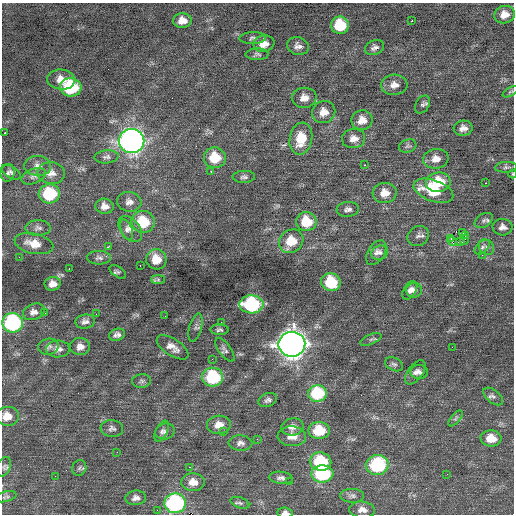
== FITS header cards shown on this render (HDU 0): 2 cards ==
NAXIS1  =                  512 / Axis length
NAXIS2  =                  512 / Axis length

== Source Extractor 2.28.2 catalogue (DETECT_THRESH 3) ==
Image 512 x 512 px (HDU 0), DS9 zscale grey, 1 PNG px = 1 image px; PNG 516 x 516 px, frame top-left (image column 1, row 512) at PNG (2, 3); each listed source drawn as its Kron ellipse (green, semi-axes under 4 px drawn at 4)
Background 0.0847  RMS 0.73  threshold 2.2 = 3 sigma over >= 5 px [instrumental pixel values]
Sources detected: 139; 1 with non-positive FLUX_AUTO (blend fragments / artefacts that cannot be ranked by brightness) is neither listed nor drawn; the other 138 listed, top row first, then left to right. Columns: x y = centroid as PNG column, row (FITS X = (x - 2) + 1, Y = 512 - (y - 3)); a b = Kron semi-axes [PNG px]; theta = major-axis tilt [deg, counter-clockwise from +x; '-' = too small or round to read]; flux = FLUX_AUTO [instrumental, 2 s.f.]
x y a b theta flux
505 15 10 8 15 490
182 21 9 7 3 460
412 21 2 2 - 550
340 25 9 8 - 1900
253 38 13 6 2 150
264 44 10 8 11 500
298 46 11 8 -17 250
374 47 10 7 23 190
257 54 11 6 1 140
61 80 14 10 -5 620
394 85 13 10 4 390
71 87 10 9 - 3200
511 92 9 4 29 75
304 98 12 10 7 400
422 105 9 6 60 130
324 112 12 11 - 510
362 120 10 10 - 490
463 128 9 7 4 290
5 133 3 2 - 470
301 139 16 11 79 1200
354 139 11 9 7 400
132 141 13 12 - 26000
408 146 9 6 18 120
107 157 12 6 5 170
215 158 11 10 - 1400
436 159 13 10 8 440
365 165 3 2 - 120
38 166 13 10 -3 340
506 167 11 5 3 140
211 171 3 2 - 290
11 172 11 5 -32 150
8 173 9 7 78 150
51 173 13 11 -5 390
512 174 4 3 - 38
33 176 13 7 21 220
244 177 11 6 3 160
438 182 12 9 6 1600
485 183 3 2 - 180
433 191 21 10 -20 1800
385 193 12 10 4 560
49 194 10 9 - 2700
129 202 12 10 -10 300
105 206 9 7 -9 320
348 209 11 7 5 200
484 220 10 6 31 150
143 222 12 11 - 1700
306 222 10 9 - 1400
502 227 10 8 -2 260
38 228 12 8 1 210
130 229 15 9 -51 340
127 230 11 5 -69 160
462 232 2 2 - 28
465 235 2 2 - 190
418 236 11 9 37 220
451 238 2 2 - 840
464 240 5 2 - 88
291 241 13 11 39 1200
452 241 4 3 - 61
460 242 4 2 - 77
34 244 20 10 -12 720
108 247 4 3 - 300
482 247 9 5 43 120
486 247 8 7 - 150
376 253 13 8 57 260
380 253 8 7 - 190
482 255 3 3 - 35
19 257 2 2 - 120
99 258 12 7 -2 170
156 259 10 10 - 790
140 265 3 2 - 200
69 269 2 2 - 450
118 272 9 5 -35 110
158 280 7 4 0 89
331 282 9 9 - 2100
53 284 8 7 - 320
410 290 10 6 59 230
414 290 8 7 - 220
251 304 12 9 -2 5200
34 312 11 8 20 260
45 313 3 2 - 41
96 314 2 2 - 24
165 316 2 2 - 52
85 322 10 7 8 210
221 322 2 2 - 25
13 323 10 10 - 6100
195 328 14 6 75 180
219 330 9 5 -1 120
117 335 8 6 16 180
371 339 11 5 24 140
292 344 13 12 - 49000
48 347 10 8 11 180
80 347 10 8 -1 310
173 347 18 8 -33 420
452 347 2 2 - 61
58 349 12 8 2 310
225 350 14 6 -54 160
212 359 2 2 - 24
394 364 9 6 -26 150
415 372 14 7 52 280
419 372 9 7 -6 190
213 377 10 9 - 3500
141 381 9 6 6 140
317 393 9 8 - 3200
493 396 11 6 -39 160
268 400 10 6 21 160
7 416 11 10 - 600
455 418 9 4 51 100
219 425 12 9 5 500
292 427 11 8 9 310
112 428 11 8 -6 190
319 430 10 8 0 1500
162 431 11 6 65 160
165 431 10 8 16 190
224 431 3 2 - 71
292 436 14 10 -3 450
491 438 10 8 -5 670
257 439 2 2 - 36
240 443 12 7 -3 230
117 452 3 2 - 71
321 461 11 9 -11 2700
377 465 11 10 - 3800
4 467 10 6 68 140
189 467 2 2 - 260
79 468 8 7 - 120
322 474 11 8 -1 3600
447 474 2 2 - 38
55 476 2 2 - 40
281 478 12 6 -6 190
289 481 3 2 - 47
193 482 11 9 -3 510
352 496 12 7 -1 180
6 497 11 5 14 120
136 498 10 7 6 220
175 503 11 9 6 8000
240 503 10 5 -19 120
157 510 2 2 - 71
362 510 13 8 -5 310
285 513 8 5 -4 210
At the frame edge (FLAGS 8, measured only in part): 2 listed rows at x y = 512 174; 285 513
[1 non-positive-flux detection neither listed nor drawn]